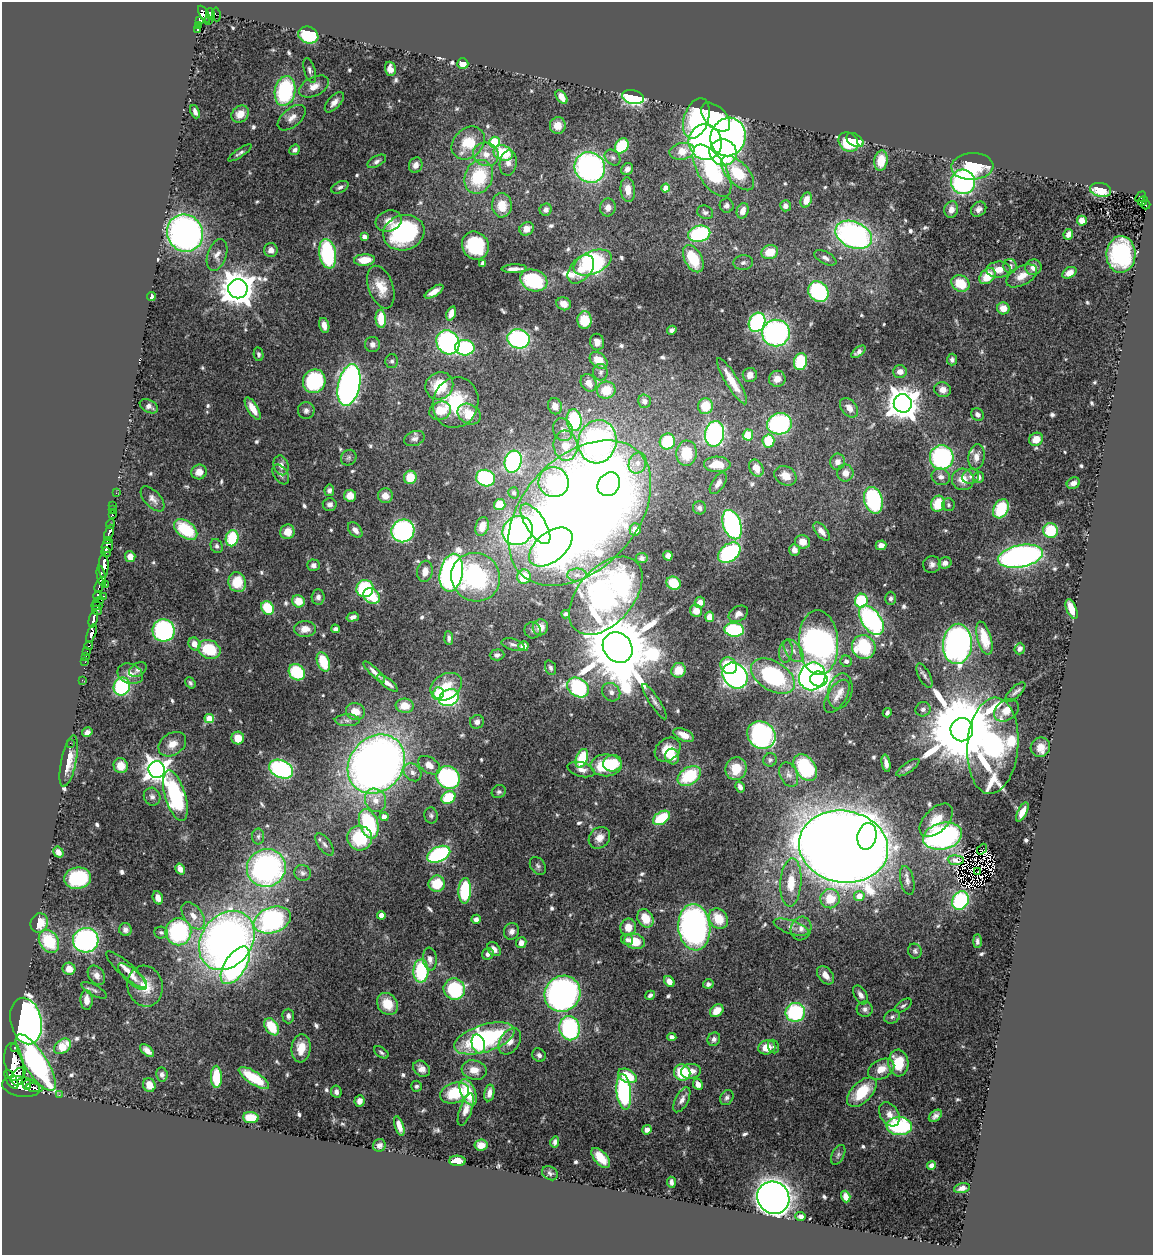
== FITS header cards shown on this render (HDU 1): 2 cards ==
NAXIS1  =                 1151
NAXIS2  =                 1253

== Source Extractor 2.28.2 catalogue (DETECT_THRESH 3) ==
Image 1151 x 1253 px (HDU 1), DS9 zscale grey, 1 PNG px = 1 image px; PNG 1155 x 1257 px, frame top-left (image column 1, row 1253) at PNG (2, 2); each listed source drawn as its Kron ellipse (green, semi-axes under 4 px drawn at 4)
Background 0.623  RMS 0.025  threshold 0.0751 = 3 sigma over >= 5 px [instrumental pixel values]
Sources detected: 661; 8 with non-positive FLUX_AUTO (blend fragments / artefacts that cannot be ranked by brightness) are neither listed nor drawn; of the other 653, the 500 brightest by FLUX_AUTO listed and drawn (153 fainter detections omitted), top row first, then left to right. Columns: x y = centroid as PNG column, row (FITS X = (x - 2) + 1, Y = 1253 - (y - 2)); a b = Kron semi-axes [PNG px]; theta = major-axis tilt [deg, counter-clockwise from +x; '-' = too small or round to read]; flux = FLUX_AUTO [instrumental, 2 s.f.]
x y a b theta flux
204 14 9 4 -60 410
211 14 6 4 -68 35
216 14 7 2 -83 12
200 21 4 4 - 110
208 21 3 2 - 15
198 25 4 3 - 54
197 30 3 3 - 29
308 35 10 8 -22 100
463 64 5 5 - 20
390 69 7 5 -74 11
310 70 13 5 -73 6.4
314 86 16 9 26 17
285 91 15 10 79 190
562 97 8 5 -53 18
633 97 11 7 -13 250
334 102 12 6 48 11
195 112 7 4 -67 7.5
240 114 9 8 - 24
716 117 18 10 -44 180
292 118 16 9 40 14
696 118 21 12 72 180
558 126 8 8 - 19
728 137 19 17 72 650
855 140 9 6 -32 39
494 142 5 5 - 110
705 142 18 16 -74 570
848 142 11 8 -43 58
468 143 18 14 45 50
622 146 8 6 55 100
295 150 6 4 43 6.3
682 151 12 8 10 34
723 152 14 13 - 220
240 153 14 4 34 5.7
503 153 10 7 -21 65
486 154 13 11 -21 21
613 157 9 7 -44 6.2
377 161 10 5 28 5.3
881 161 10 6 83 33
508 163 12 8 81 11
416 165 8 6 70 11
972 166 21 13 3 100
590 167 16 15 - 460
627 169 6 5 - 8.8
712 171 29 14 -59 200
738 173 21 11 -47 71
479 177 17 14 68 99
963 182 12 12 - 300
340 187 9 5 25 5.2
666 188 4 4 - 20
628 190 12 7 -84 19
1101 190 10 6 -10 42
1140 197 6 4 49 62
806 200 8 5 70 19
1143 201 5 3 - 59
502 205 12 10 -89 32
727 205 7 7 - 7
1146 205 4 4 - 56
785 206 5 5 - 9.2
608 207 9 8 - 12
979 209 8 6 41 7.9
546 210 6 6 - 8
951 210 8 7 - 12
743 211 8 5 72 16
705 212 8 6 -23 5.6
389 221 13 10 18 17
1082 221 5 5 - 18
527 229 7 6 - 12
185 233 19 17 -58 740
404 233 21 17 17 230
699 234 11 8 14 170
1068 234 5 4 - 8
854 235 19 13 -23 490
364 236 4 4 - 9.2
475 246 14 13 - 120
271 250 7 6 - 11
770 252 8 7 - 39
328 254 15 8 -81 170
1121 254 18 14 88 200
217 255 16 9 71 13
825 258 12 6 -28 8.1
693 259 15 8 -61 73
364 260 10 5 4 28
483 263 4 4 - 7.5
592 263 20 11 23 320
743 263 10 7 7 6.9
1010 266 7 6 - 5.8
1033 267 8 8 - 13
514 269 12 3 2 10
581 269 16 10 50 27
998 270 12 8 5 19
1069 273 7 5 30 13
987 276 9 6 45 41
1022 276 17 9 29 21
534 280 14 10 -19 120
960 283 9 8 - 48
381 287 22 12 -70 33
238 289 9 9 - 3900
434 292 10 4 33 15
818 292 11 9 -49 210
151 297 4 4 - 7.8
564 304 7 6 - 18
1003 308 6 6 - 20
451 313 7 4 69 13
381 319 9 5 -86 49
585 320 9 7 -88 54
757 322 10 8 64 210
324 325 7 5 -76 11
672 330 5 4 - 5.4
776 333 14 13 - 380
518 339 11 9 -15 290
448 342 12 11 - 340
597 342 8 7 - 13
372 344 7 7 - 7.9
465 348 10 7 -4 160
858 352 8 4 38 6.6
259 354 7 4 -79 4
599 360 10 7 -38 31
952 360 6 5 - 5.7
392 361 7 6 - 4.9
801 362 8 6 76 110
600 372 8 7 - 6.1
900 372 7 6 - 12
750 375 7 7 - 12
777 379 8 8 - 15
314 381 12 11 - 160
732 381 27 6 -58 37
588 383 9 7 -57 16
349 385 21 11 78 790
439 386 14 13 - 64
606 390 9 8 - 38
943 390 8 7 - 13
644 401 6 6 - 7.1
456 403 25 22 71 100
903 403 9 9 - 3200
149 406 10 6 -27 8.4
555 406 8 7 - 15
705 406 8 7 - 41
253 408 12 5 -59 22
849 408 11 7 -52 16
306 410 8 8 - 6.9
440 411 11 9 21 36
469 414 12 9 -32 38
978 414 7 6 - 7.6
574 420 11 7 -85 130
779 424 12 10 14 230
563 430 11 9 -70 13
714 434 13 9 80 330
748 435 5 5 - 44
414 438 10 7 18 6.9
1036 439 7 6 - 25
768 441 6 6 - 61
597 442 22 19 75 540
667 442 8 7 - 85
565 446 15 12 -84 32
686 453 13 10 85 52
942 457 12 12 - 240
976 457 13 8 81 14
349 458 8 7 - 5.2
513 462 11 8 74 330
837 462 8 7 - 11
638 463 11 8 68 14
717 464 13 7 -2 37
281 465 10 7 -73 10
756 468 9 6 -58 23
199 472 8 7 - 15
845 473 8 8 - 16
281 475 11 7 -56 6.4
785 476 11 9 -28 23
971 476 8 7 - 6.5
410 477 6 6 - 42
941 477 9 8 - 9.1
978 477 5 5 - 7.6
486 478 9 8 - 190
963 479 11 10 - 24
554 482 15 15 - 140
718 483 12 6 57 11
1073 483 7 5 28 9.2
609 484 12 10 52 180
329 490 6 5 - 5.3
116 493 2 2 - 4.2
514 493 6 5 - 3.9
350 496 6 6 - 21
385 496 7 7 - 18
153 499 15 8 -48 11
873 500 13 9 -75 170
330 504 7 6 - 6.7
938 504 8 7 - 49
113 505 2 2 - 7
500 505 6 5 - 45
948 505 6 6 - 4.1
699 508 6 6 - 5.8
1001 509 10 7 62 82
112 510 2 2 - 5.3
580 513 85 56 47 3200
112 515 3 3 - 43
111 524 5 3 - 72
535 524 23 9 -58 130
732 525 15 9 -71 350
482 526 9 6 74 23
186 529 13 8 -38 89
635 529 6 5 - 16
355 530 9 5 -50 10
1051 530 7 7 - 73
403 531 12 11 - 340
518 531 15 14 - 440
822 531 11 5 -51 12
287 532 7 7 - 23
109 533 8 4 68 210
232 538 8 6 78 85
107 540 3 3 - 170
803 542 7 7 - 17
107 545 8 5 74 380
881 545 5 5 - 11
217 546 7 5 -67 5
551 547 25 14 39 520
794 550 6 5 - 9.3
106 552 5 4 - 410
729 553 12 8 38 190
668 556 5 4 - 7.4
1020 556 23 11 11 630
130 557 5 5 - 15
642 558 6 5 - 4.6
945 563 6 5 - 9.2
932 564 9 8 - 7.7
314 565 6 6 - 7.8
104 566 12 5 89 1100
425 571 11 7 81 16
451 573 19 11 78 700
577 575 9 6 1 8.7
101 576 10 4 -78 190
476 577 25 24 - 260
524 577 7 6 - 49
237 582 10 8 -68 55
674 583 7 6 - 52
105 584 3 2 - 46
99 586 7 3 74 62
365 588 9 8 - 130
98 596 5 4 - 130
104 596 2 2 - 12
372 596 9 7 -38 68
606 596 46 28 49 640
318 597 7 6 - 6.7
890 598 7 5 90 5
98 601 6 3 32 150
298 601 6 6 - 32
861 601 7 6 - 100
700 602 5 5 - 9.7
97 606 5 3 - 81
268 608 7 6 - 68
1072 609 10 5 -68 31
97 610 5 3 - 68
696 611 6 6 - 17
566 614 4 4 - 4.2
738 614 10 7 29 9.2
353 617 6 4 17 7
710 617 5 4 - 16
93 619 9 3 75 380
871 620 17 9 -55 310
540 627 8 7 - 18
305 629 11 8 1 19
335 629 4 4 - 4.9
164 630 11 11 - 240
532 630 8 8 - 5.5
734 630 10 7 -4 120
91 634 10 4 70 530
449 638 7 4 -85 5.5
984 638 17 7 -74 36
819 643 32 19 -87 780
194 644 6 5 - 20
957 644 20 14 86 600
513 645 12 5 -14 6
89 646 4 3 - 37
523 646 5 5 - 19
864 647 12 11 - 110
618 648 16 14 -51 24000
209 649 11 9 -21 72
1020 649 6 5 - 6.3
87 651 3 2 - 9.1
793 651 13 7 -52 12
786 652 11 7 82 8.1
497 655 7 5 2 5.1
86 656 2 2 - 7.2
846 661 6 5 - 8
85 662 2 2 - 6.7
323 662 10 6 -71 61
729 666 9 7 -48 48
551 668 7 5 -71 4.4
138 670 9 6 32 6.8
679 670 7 7 - 31
297 672 9 7 -46 95
374 672 14 4 -44 11
130 674 13 9 -23 15
735 676 14 11 -49 470
773 676 24 14 -32 210
812 676 14 13 - 460
924 676 13 5 -63 6.7
819 679 9 7 -4 120
82 680 2 2 - 9
190 683 6 4 -52 4
387 683 12 4 -37 12
122 686 9 8 - 170
446 687 17 12 32 36
578 687 12 9 -34 200
840 691 18 12 76 18
611 692 10 8 -47 9.7
1015 692 13 5 44 6.1
438 693 6 5 - 88
837 696 19 9 58 15
449 698 10 8 27 190
655 702 21 5 -57 8.4
405 706 9 7 -6 26
923 709 8 7 - 6.2
1006 710 13 10 36 27
355 712 9 8 - 26
887 713 5 3 - 4
209 719 4 4 - 52
347 720 12 6 -1 7.6
477 722 7 6 - 7.8
962 730 11 11 - 29000
87 732 5 4 - 7.5
684 735 11 5 -25 19
761 735 15 13 -39 330
238 738 6 6 - 30
70 743 2 2 - 38
172 744 15 11 33 21
993 746 48 25 86 520
1040 747 10 9 - 16
668 750 14 10 36 29
672 757 8 7 - 44
582 758 10 5 69 71
770 760 7 6 - 4.5
69 761 26 7 78 26
612 763 9 8 - 47
886 763 9 4 -79 8.1
376 764 31 26 50 1500
429 765 12 7 -33 14
606 765 15 11 1 93
121 766 7 7 - 21
805 768 15 10 -56 170
908 768 13 5 34 4.8
281 769 12 8 -23 280
581 769 14 7 -15 11
736 769 11 10 - 37
157 770 8 8 - 1600
413 772 10 8 -43 7.6
789 775 13 8 -64 10
689 776 13 8 33 92
448 777 12 11 - 240
740 787 6 4 -59 7.4
499 792 7 6 - 4.8
175 796 26 10 -73 220
152 797 9 8 - 7.1
448 797 7 6 - 78
376 800 12 10 -62 16
1022 812 10 4 64 15
431 815 8 7 - 4.6
384 817 4 4 - 15
661 818 9 6 34 68
936 820 20 12 44 33
369 824 15 9 -71 140
258 836 8 6 89 4.7
867 836 13 9 79 260
943 836 20 13 14 400
360 838 12 12 - 87
599 838 12 9 46 16
325 844 13 6 -54 6.7
843 847 45 36 -10 6400
982 849 6 2 49 4.7
58 852 6 5 - 11
439 854 12 7 26 260
956 860 8 5 -5 4.3
538 866 10 7 -56 5
266 868 19 19 - 450
180 869 6 4 -57 13
977 872 3 2 - 6.7
303 873 8 8 - 6
78 878 13 10 7 130
907 880 15 7 -77 9.2
791 882 24 10 86 44
437 884 8 8 - 52
465 891 13 6 88 130
859 896 5 5 - 24
158 898 7 5 -70 15
830 899 9 9 - 41
960 901 9 8 - 170
381 915 4 4 - 18
193 916 15 9 -54 18
645 918 9 7 -59 34
476 919 5 4 - 7.5
718 919 11 9 -53 46
272 920 19 12 19 320
39 923 10 8 68 33
628 927 8 8 - 22
694 927 23 16 -84 630
791 927 18 6 -18 13
801 929 12 10 71 14
125 930 6 6 - 6.3
511 931 8 7 - 9
161 932 7 6 - 3.9
178 932 13 13 - 220
86 940 13 12 - 350
227 940 32 25 53 1100
627 940 6 5 - 5
49 941 12 9 -59 78
635 941 10 7 -15 40
977 941 7 4 -90 4.7
521 943 5 5 - 11
494 949 8 5 -47 11
915 951 7 7 - 4.4
488 954 6 5 - 6.8
430 959 11 7 -83 11
235 965 21 10 57 470
69 969 6 6 - 19
127 970 26 7 -41 19
421 971 11 7 89 130
96 975 10 7 -54 11
825 975 10 7 -52 16
132 977 18 7 -41 13
669 981 6 4 -55 14
708 984 5 4 - 5.9
145 986 20 17 -77 40
454 989 11 10 - 150
94 990 14 5 -29 6
562 994 18 17 - 550
650 995 5 4 - 5
860 995 10 6 -59 8.9
86 1000 10 6 -87 17
387 1004 12 9 -53 38
903 1006 10 5 34 4.5
865 1009 8 7 - 6.6
717 1011 7 5 42 25
795 1012 9 9 - 150
288 1016 7 5 -89 6.4
892 1017 8 6 27 5.2
26 1021 23 15 -78 1100
272 1027 9 6 -55 57
570 1028 12 10 -79 220
672 1037 4 4 - 7.7
484 1038 31 13 18 250
714 1039 7 6 - 6.9
510 1041 14 9 57 18
478 1044 10 6 -74 41
62 1046 9 6 36 45
767 1047 9 7 14 26
774 1047 7 5 -67 4.2
14 1048 3 3 - 100
301 1048 14 9 85 28
147 1051 8 4 -41 9.8
381 1052 8 5 -35 4
539 1055 7 6 - 6.3
36 1062 33 11 -58 350
898 1063 13 10 -86 59
14 1064 21 9 -80 2800
421 1069 9 7 -39 11
881 1069 14 9 27 25
474 1070 13 9 -15 18
691 1071 10 7 8 13
682 1073 8 8 - 68
19 1074 9 5 40 700
162 1075 7 5 -83 6.5
627 1076 10 6 -27 50
216 1077 11 5 -89 56
254 1078 17 6 -33 66
11 1079 11 5 -60 810
698 1084 6 4 -67 11
27 1085 5 3 - 160
149 1085 7 6 - 19
416 1086 5 5 - 4.4
21 1087 19 10 -10 1200
34 1088 8 3 -10 400
336 1092 6 5 - 7
468 1092 14 7 -67 56
624 1092 18 7 -84 240
862 1092 18 10 45 69
455 1093 14 10 19 62
489 1093 8 5 79 11
59 1095 2 2 - 8
727 1097 8 6 57 5.4
682 1100 14 6 63 10
359 1101 6 5 - 8.2
466 1110 17 6 70 14
889 1114 13 9 -58 14
935 1116 7 5 39 7.1
251 1118 8 5 -5 51
399 1126 10 4 -71 12
899 1126 13 9 -3 200
647 1130 5 4 - 7.3
555 1142 5 4 - 5.5
379 1145 6 6 - 7
481 1145 6 5 - 18
838 1155 11 6 64 5.1
601 1158 12 6 -49 34
457 1161 8 5 -3 22
931 1165 4 4 - 7.3
550 1173 8 6 -35 4.8
671 1182 5 4 - 6.3
962 1188 8 5 14 7.6
846 1197 6 4 -71 14
773 1198 17 15 -52 1600
801 1216 5 4 - 6.5
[153 fainter detections neither listed nor drawn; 8 non-positive-flux detections neither listed nor drawn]